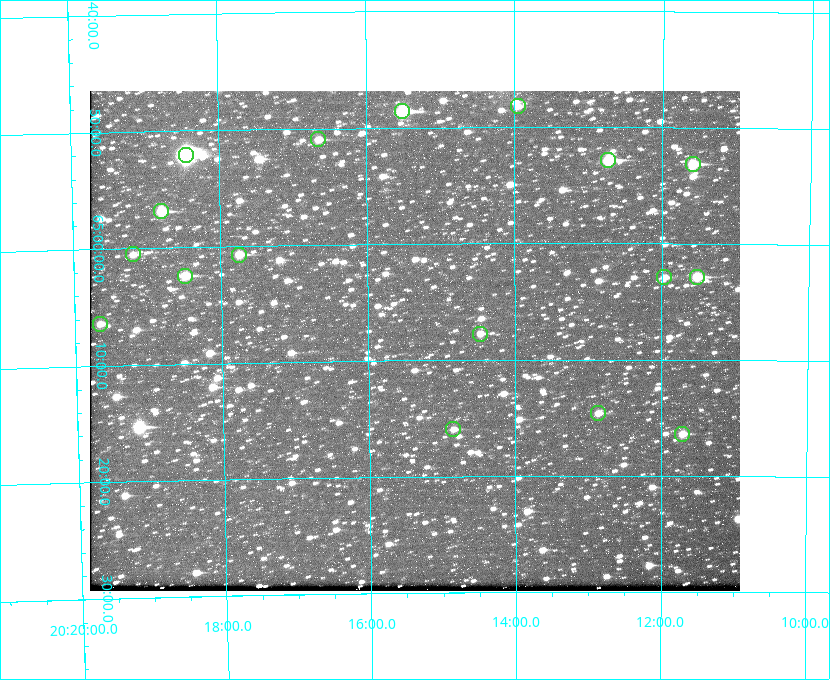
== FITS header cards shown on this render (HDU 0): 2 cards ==
NAXIS1  =                  650 / Width of table row in bytes
NAXIS2  =                  500 / Number of rows in table

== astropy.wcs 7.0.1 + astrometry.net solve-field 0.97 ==
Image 650 x 500 px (HDU 0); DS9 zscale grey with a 90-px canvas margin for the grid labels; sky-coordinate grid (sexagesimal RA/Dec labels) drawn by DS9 from the SOLVED WCS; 17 Tycho-2 reference stars matched to detected sources circled (green)
Header WCS: none
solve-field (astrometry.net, Tycho-2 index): SOLVED blind (the file carries no WCS)
Solved WCS: RA---TAN-SIP/DEC--TAN-SIP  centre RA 20:15:22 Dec +65:08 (303.84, +65.14 deg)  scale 5.17 arcsec/px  FOV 56.0' x 43.0'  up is -180 deg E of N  parity flipped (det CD > 0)
(file carries no celestial WCS; the grid is the blind solution)
Tycho-2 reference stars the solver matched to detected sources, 17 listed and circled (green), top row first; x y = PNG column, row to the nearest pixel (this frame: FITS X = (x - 90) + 1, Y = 500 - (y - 91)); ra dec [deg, ICRS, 3 dp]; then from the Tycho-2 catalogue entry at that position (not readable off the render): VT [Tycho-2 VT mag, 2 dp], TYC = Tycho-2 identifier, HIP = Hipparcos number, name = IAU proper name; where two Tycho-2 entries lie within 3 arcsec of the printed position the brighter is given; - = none
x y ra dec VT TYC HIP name
518 106 303.488 +64.804 11.29 4240-68-1 - -
402 111 303.878 +64.810 8.93 4240-794-1 - -
318 139 304.164 +64.849 10.65 4240-315-1 - -
186 155 304.612 +64.868 7.89 4241-1703-1 100101 -
608 160 303.184 +64.880 9.02 4240-488-1 - -
693 164 302.897 +64.886 9.40 4240-717-1 - -
161 211 304.698 +64.948 10.27 4241-1684-1 - -
133 254 304.798 +65.009 11.15 4241-1628-1 - -
239 255 304.437 +65.012 10.41 4241-1775-1 - -
185 276 304.620 +65.041 10.25 4241-1573-1 - -
664 277 302.992 +65.048 11.44 4240-88-1 - -
697 277 302.882 +65.048 10.25 4240-98-1 - -
100 324 304.916 +65.107 11.17 4241-1518-1 - -
480 334 303.620 +65.129 11.18 4240-34-1 - -
598 413 303.217 +65.244 11.17 4240-236-1 - -
453 429 303.713 +65.266 11.45 4240-564-1 - -
682 434 302.928 +65.273 10.74 4240-760-1 - -